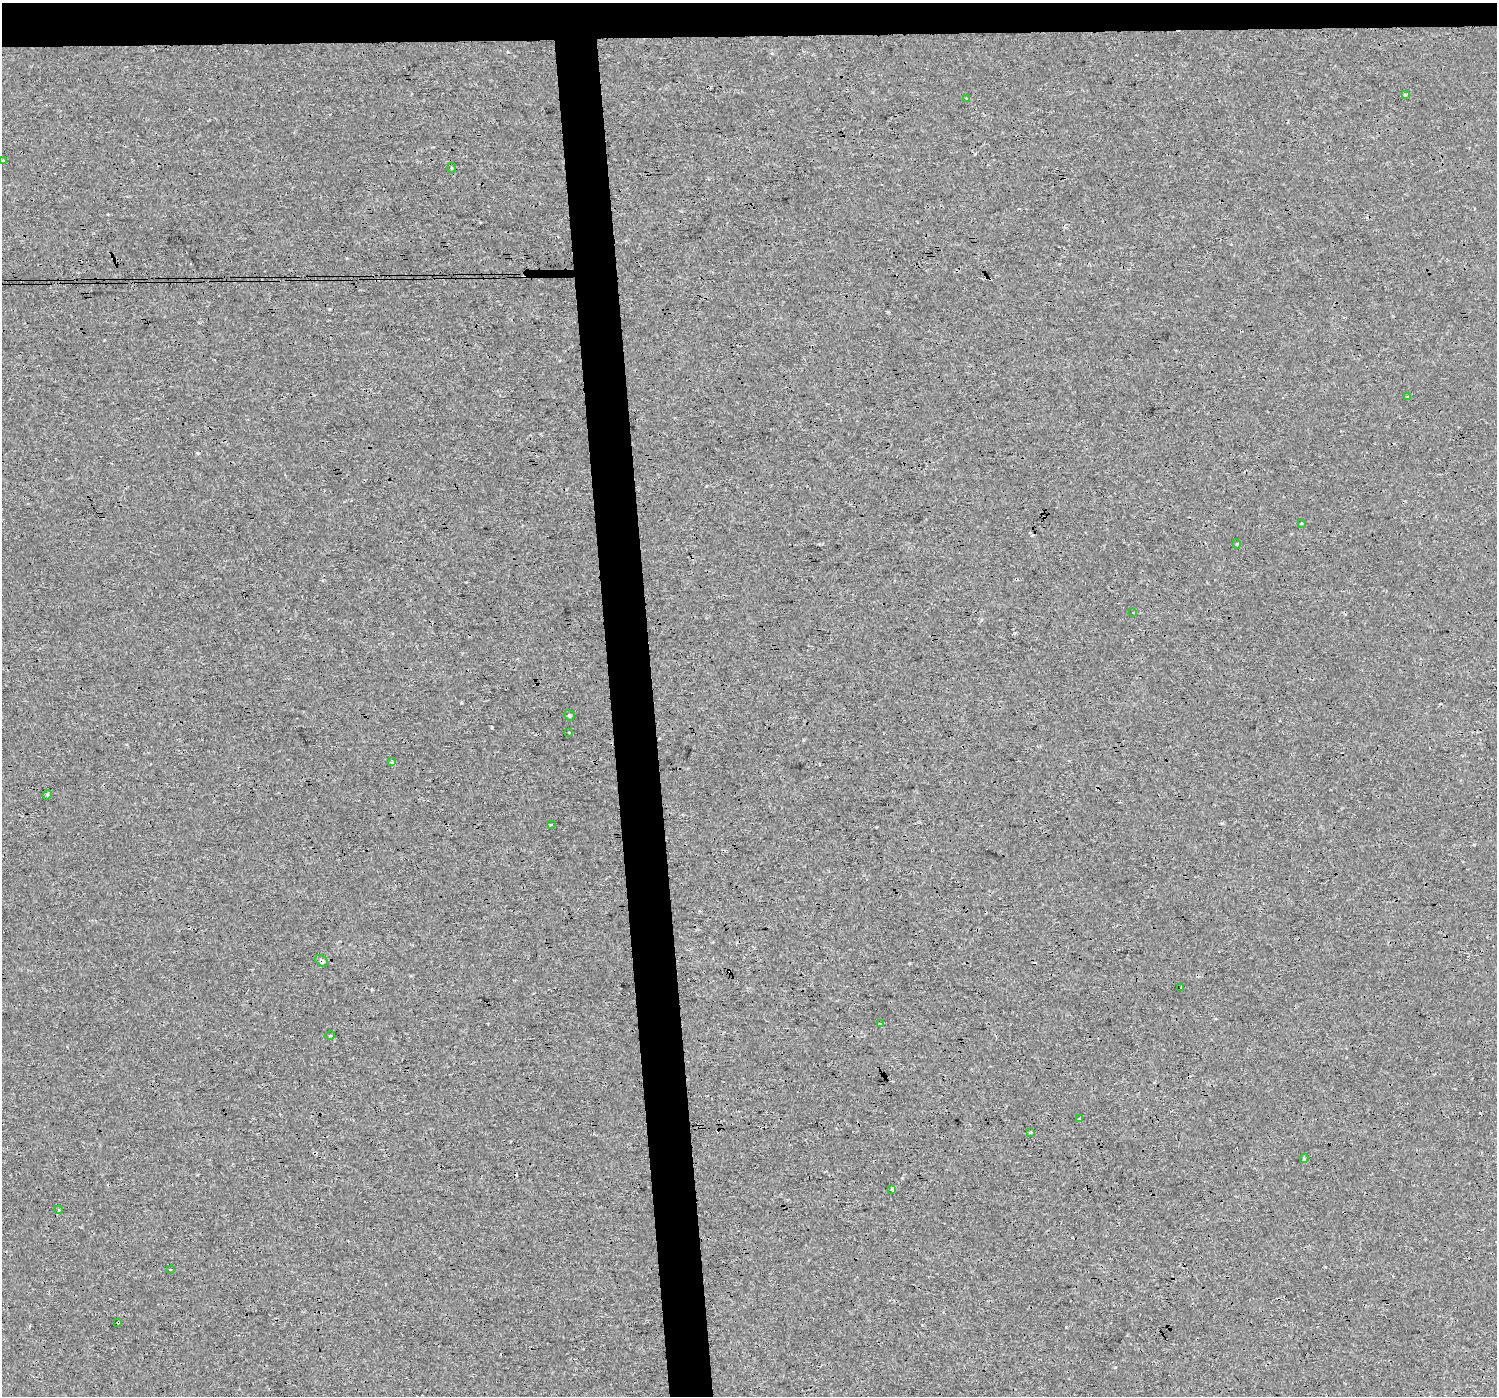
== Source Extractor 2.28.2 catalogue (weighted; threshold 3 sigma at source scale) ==
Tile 2 of 3 x 3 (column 2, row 1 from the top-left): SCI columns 1495-2989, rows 2792-4185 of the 4483 x 4230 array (HDU 1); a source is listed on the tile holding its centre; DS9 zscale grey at full resolution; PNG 1499 x 1398 px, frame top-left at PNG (2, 3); each listed source drawn as its Kron ellipse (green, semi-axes under 4 px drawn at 4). Shown black and unused: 6% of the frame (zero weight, under 3 of 4 exposures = <1% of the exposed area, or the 3 px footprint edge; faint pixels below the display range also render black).
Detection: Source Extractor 2.28.2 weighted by HDU 2 'WHT'; one run over the whole footprint, this tile lists its part. Background 8.61e-04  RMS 0.0018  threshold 0.00808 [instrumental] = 3 sigma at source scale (4.5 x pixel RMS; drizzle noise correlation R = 1.50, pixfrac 1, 0.0396/0.0396 arcsec/px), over >= 5 px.
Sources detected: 33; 9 cosmic-ray / hot-pixel residue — neither listed nor drawn; the other 24 listed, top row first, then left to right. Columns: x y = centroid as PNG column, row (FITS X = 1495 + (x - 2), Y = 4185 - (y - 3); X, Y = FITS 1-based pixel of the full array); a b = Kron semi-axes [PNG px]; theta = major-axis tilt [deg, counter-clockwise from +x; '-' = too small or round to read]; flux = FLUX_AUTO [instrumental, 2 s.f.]
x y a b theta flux
1405 95 4 3 - 0.18
967 99 4 3 - 0.58
3 160 3 3 - 0.23
451 168 5 3 - 0.17
1408 397 4 4 - 0.15
1301 524 3 3 - 0.74
1237 544 5 3 - 0.18
1132 612 3 3 - 0.43
569 715 5 5 - 0.31
569 732 3 3 - 0.13
392 762 3 3 - 0.69
47 795 5 4 - 0.19
551 824 3 2 - 0.22
322 961 7 5 -39 0.39
1181 988 2 2 - 0.17
880 1023 3 2 - 0.17
330 1035 5 3 - 0.17
1080 1119 4 3 - 0.41
1030 1132 4 3 - 0.27
1304 1159 4 3 - 0.36
892 1189 3 3 - 0.96
59 1210 4 3 - 0.18
170 1269 3 2 - 0.2
118 1322 3 3 - 0.45
Overlapping masked pixels (flux is a lower limit): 2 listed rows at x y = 322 961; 118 1322
Isophote crosses this tile's border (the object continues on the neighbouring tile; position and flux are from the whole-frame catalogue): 1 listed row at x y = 3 160
Unlisted compact peaks at least as high as the median listed source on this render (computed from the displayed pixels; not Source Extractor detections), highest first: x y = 492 728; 461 703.